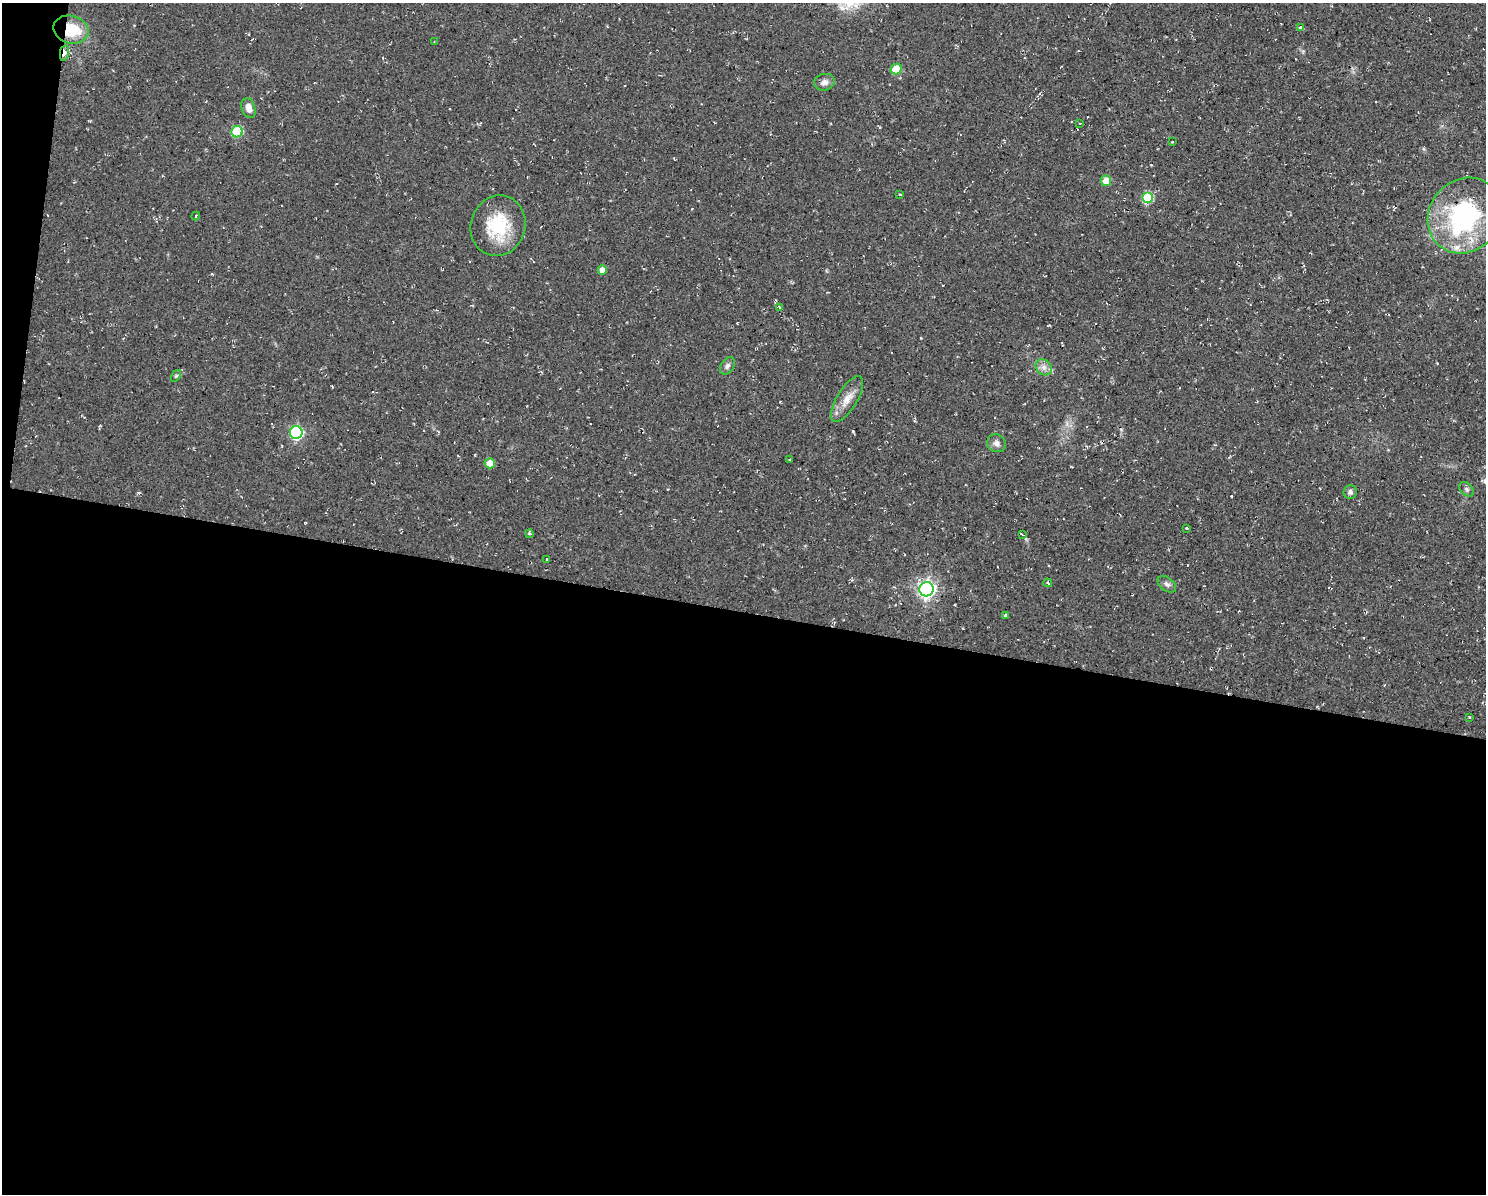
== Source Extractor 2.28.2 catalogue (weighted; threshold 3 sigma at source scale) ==
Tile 10 of 3 x 4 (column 1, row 4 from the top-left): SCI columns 113-1596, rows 1-1192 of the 4791 x 4769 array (HDU 1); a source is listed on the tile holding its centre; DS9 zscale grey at full resolution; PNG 1488 x 1196 px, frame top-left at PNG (2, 3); each listed source drawn as its Kron ellipse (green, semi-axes under 4 px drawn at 4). Shown black and unused: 50% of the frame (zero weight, under 2 of 3 exposures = <1% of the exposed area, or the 3 px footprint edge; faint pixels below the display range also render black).
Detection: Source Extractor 2.28.2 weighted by HDU 2 'WHT'; one run over the whole footprint, this tile lists its part. Background 0.0769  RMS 0.0099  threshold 0.0448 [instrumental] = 3 sigma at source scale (4.5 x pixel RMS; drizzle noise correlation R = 1.50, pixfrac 1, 0.05/0.05 arcsec/px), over >= 5 px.
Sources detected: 47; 1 inside a brighter object's white glare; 8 cosmic-ray / hot-pixel residue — neither listed nor drawn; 1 inside a brighter listed object's ellipse — not listed separately; the other 37 listed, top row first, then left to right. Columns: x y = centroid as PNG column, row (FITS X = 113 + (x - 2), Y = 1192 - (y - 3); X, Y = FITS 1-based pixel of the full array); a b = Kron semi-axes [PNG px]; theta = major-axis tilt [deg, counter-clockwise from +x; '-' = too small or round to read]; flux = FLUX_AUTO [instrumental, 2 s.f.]
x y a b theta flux
1301 28 4 4 - 4.8
71 30 18 14 -14 35
434 42 3 2 - 0.62
64 53 8 4 79 7
896 69 5 5 - 27
824 82 10 8 14 5
249 108 10 6 -70 7
1080 123 3 2 - 1.1
237 132 6 5 - 55
1172 142 3 2 - 1
1106 181 5 5 - 14
900 194 3 3 - 1.8
1147 198 5 5 - 49
1465 215 40 35 49 140
196 216 4 3 - 1.3
498 226 31 27 73 49
602 270 4 4 - 8.7
779 307 4 2 - 0.91
727 366 9 6 57 3.2
1044 367 9 7 -44 4.7
176 376 6 4 56 1.4
847 399 26 10 59 13
296 432 6 6 - 140
996 443 9 9 - 4.5
790 460 3 3 - 2.6
490 463 5 5 - 14
1467 489 8 6 -43 2.4
1350 492 7 6 - 2.5
1187 528 3 3 - 2.6
529 534 4 4 - 1.8
1022 535 4 2 - 1.1
547 559 3 2 - 0.68
1048 583 4 3 - 2.7
1167 584 10 6 -37 3.3
926 589 7 7 - 380
1005 615 4 3 - 1.5
1469 718 3 3 - 1.8
Overlapping masked pixels (flux is a lower limit): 3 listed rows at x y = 71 30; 64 53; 1465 215